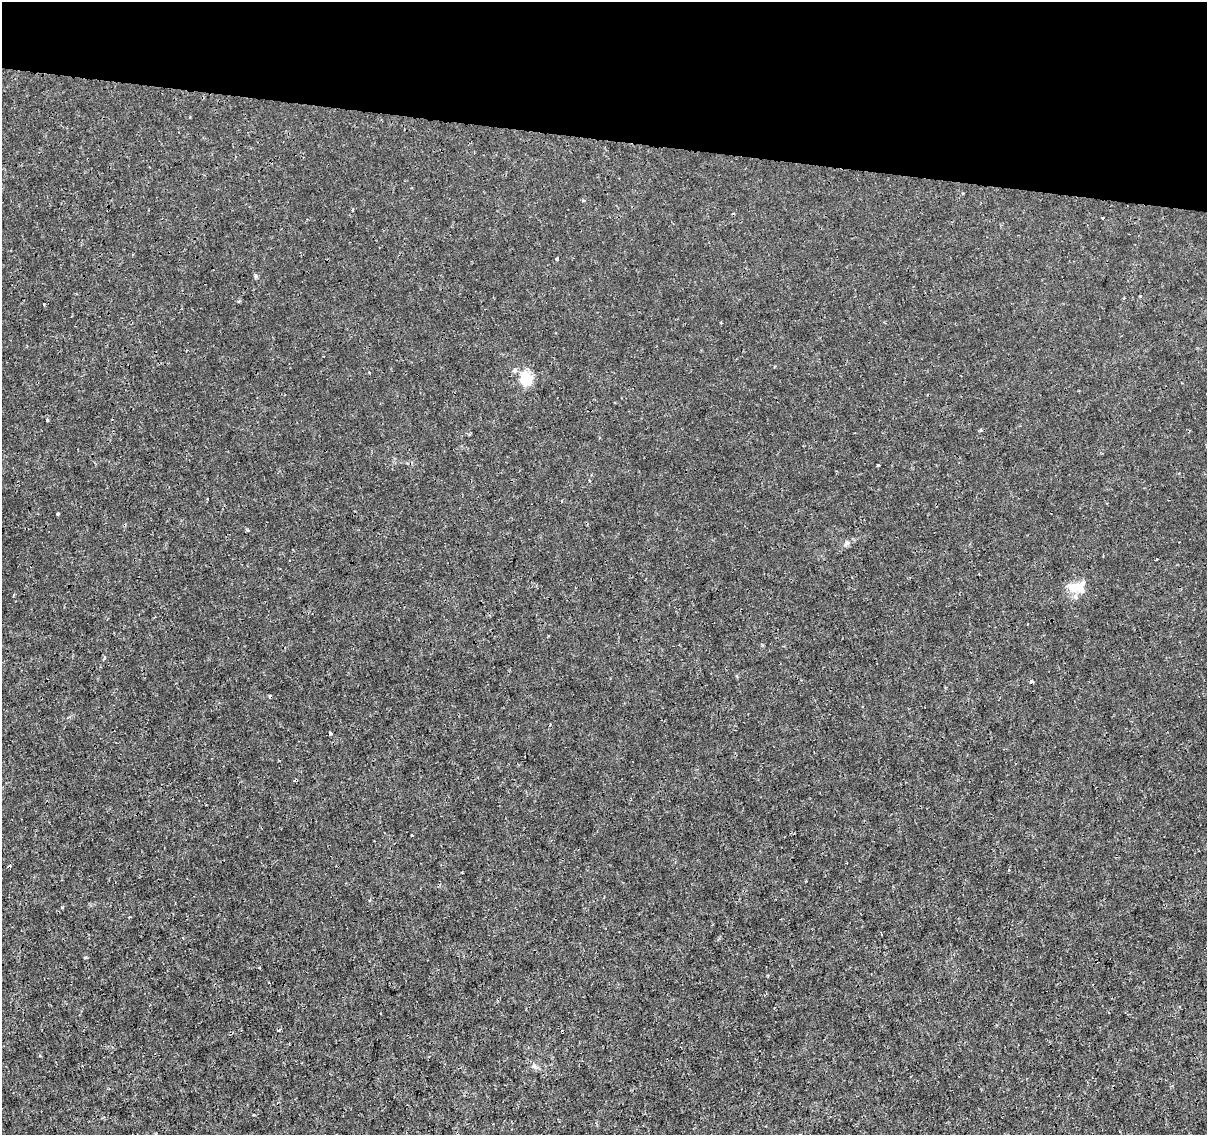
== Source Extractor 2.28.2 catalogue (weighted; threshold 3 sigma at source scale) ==
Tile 2 of 4 x 4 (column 2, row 1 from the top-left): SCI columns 1215-2419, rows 3683-4815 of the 4830 x 5040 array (HDU 1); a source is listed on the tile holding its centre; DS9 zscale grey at full resolution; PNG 1209 x 1137 px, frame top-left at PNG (2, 2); no overlay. Shown black and unused: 12% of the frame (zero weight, under 3 of 4 exposures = <1% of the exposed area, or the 3 px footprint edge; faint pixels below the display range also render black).
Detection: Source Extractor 2.28.2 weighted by HDU 2 'WHT'; one run over the whole footprint, this tile lists its part. Background -8.36e-05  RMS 7.9e-04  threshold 0.00354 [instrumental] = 3 sigma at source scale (4.5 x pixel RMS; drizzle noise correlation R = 1.50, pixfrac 1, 0.0396/0.0396 arcsec/px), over >= 5 px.
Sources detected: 19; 2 cosmic-ray / hot-pixel residue — not listed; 1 inside a brighter listed object's ellipse — not listed separately; the other 16 listed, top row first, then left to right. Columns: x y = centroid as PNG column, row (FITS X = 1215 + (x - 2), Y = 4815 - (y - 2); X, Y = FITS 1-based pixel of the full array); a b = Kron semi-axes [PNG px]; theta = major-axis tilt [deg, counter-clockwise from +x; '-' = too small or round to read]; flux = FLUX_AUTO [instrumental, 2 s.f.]
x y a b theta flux
557 259 4 4 - 0.087
256 276 5 5 - 0.11
721 322 3 2 - 0.078
525 379 13 10 -68 2.1
47 420 3 3 - 0.088
981 430 4 3 - 0.12
589 480 4 2 - 0.059
58 514 4 3 - 0.079
248 530 4 3 - 0.088
847 542 7 5 -44 0.17
1076 587 17 10 1 1.2
1031 682 4 3 - 0.1
330 733 3 3 - 0.2
1009 870 3 2 - 0.072
278 1030 4 3 - 0.074
534 1066 6 5 - 0.17
Unlisted compact peaks at least as high as the median listed source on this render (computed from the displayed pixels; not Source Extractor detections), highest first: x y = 878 465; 62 907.